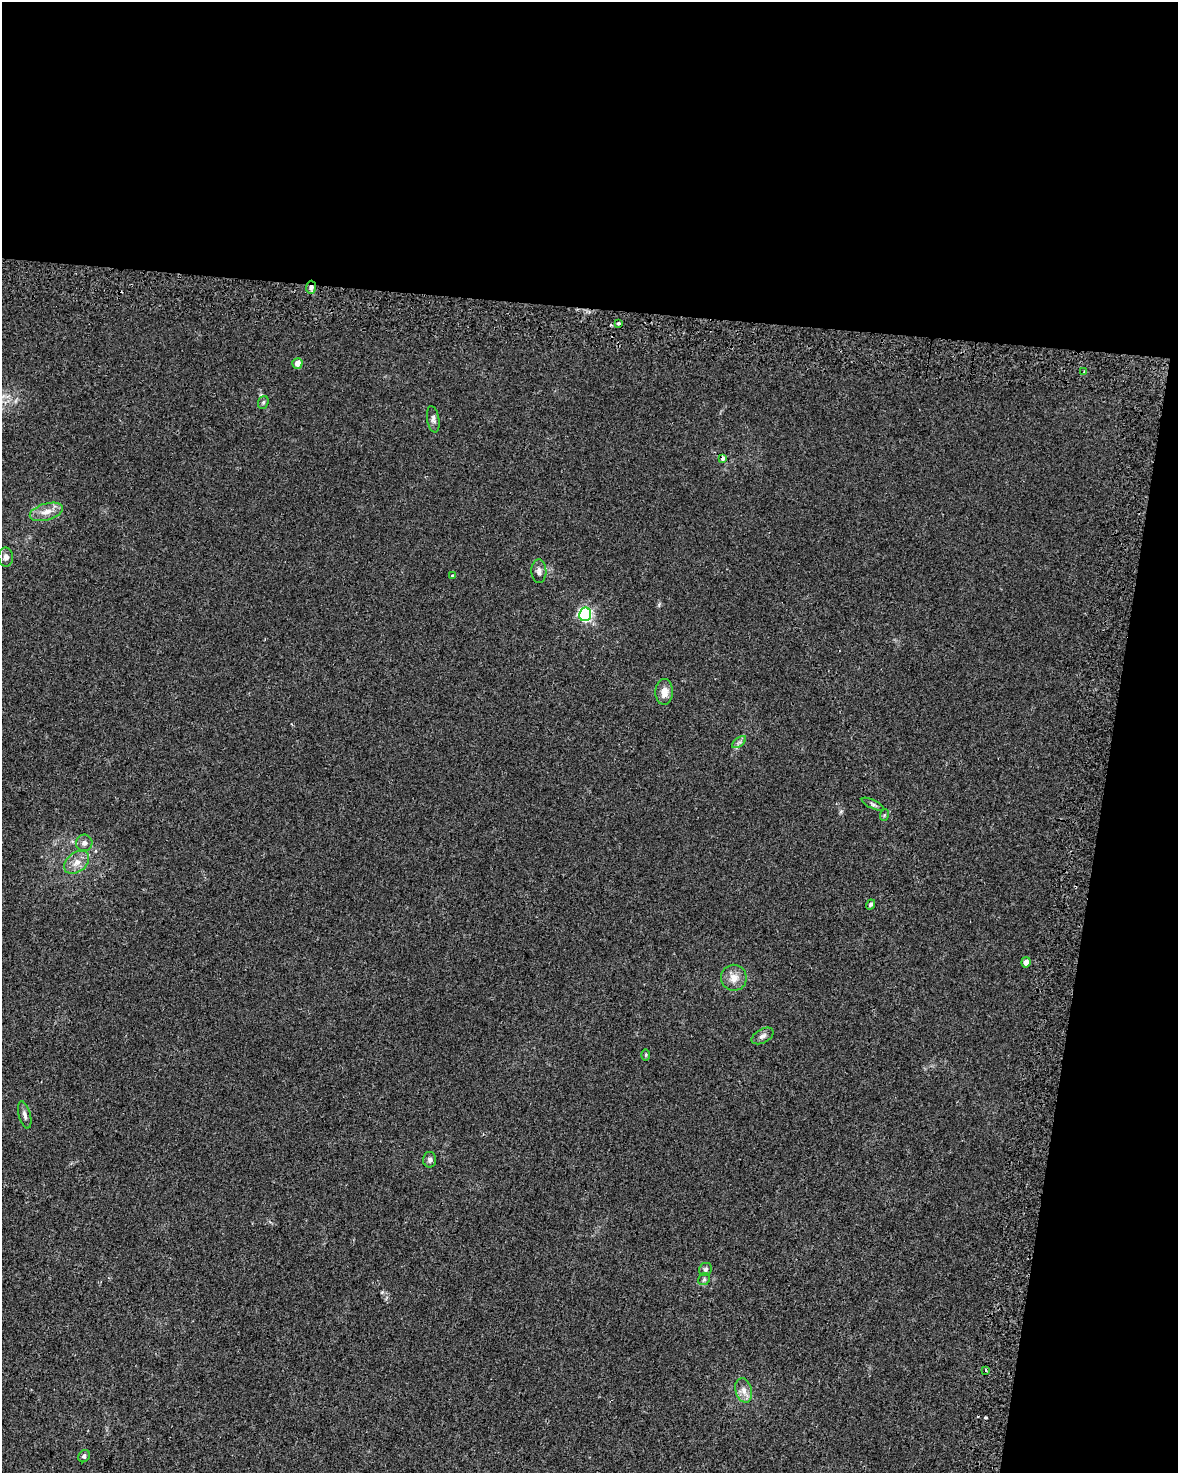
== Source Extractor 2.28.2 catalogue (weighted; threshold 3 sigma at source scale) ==
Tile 4 of 4 x 3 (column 4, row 1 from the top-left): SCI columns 3582-4757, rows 3279-4749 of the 4803 x 5029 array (HDU 1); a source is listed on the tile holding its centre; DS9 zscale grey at full resolution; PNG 1180 x 1475 px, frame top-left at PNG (2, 2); each listed source drawn as its Kron ellipse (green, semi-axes under 4 px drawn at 4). Shown black and unused: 27% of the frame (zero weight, under 2 of 3 exposures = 4% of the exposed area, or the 3 px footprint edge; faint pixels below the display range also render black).
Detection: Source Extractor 2.28.2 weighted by HDU 2 'WHT'; one run over the whole footprint, this tile lists its part. Background 0.0284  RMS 0.0049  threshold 0.0221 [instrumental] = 3 sigma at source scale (4.5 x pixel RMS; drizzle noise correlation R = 1.50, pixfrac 1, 0.0396/0.0396 arcsec/px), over >= 5 px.
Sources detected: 32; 2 cosmic-ray / hot-pixel residue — neither listed nor drawn; the other 30 listed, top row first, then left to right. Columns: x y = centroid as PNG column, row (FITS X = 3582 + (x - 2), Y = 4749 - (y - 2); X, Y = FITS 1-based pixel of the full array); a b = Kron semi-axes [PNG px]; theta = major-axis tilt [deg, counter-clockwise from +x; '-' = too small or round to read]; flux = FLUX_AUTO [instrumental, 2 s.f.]
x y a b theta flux
311 287 6 5 - 1.3
619 323 3 3 - 4
297 363 5 5 - 4
1084 372 4 3 - 0.63
263 402 7 5 68 0.82
433 419 13 6 -80 1.7
723 459 4 4 - 2
46 512 17 8 16 4.8
6 557 9 7 -89 1.9
539 571 12 7 -88 2.1
452 576 4 3 - 1.8
585 614 7 6 - 92
664 692 13 9 88 4.4
739 742 8 4 36 1.1
873 804 12 4 -26 1.3
884 815 6 3 71 0.6
84 843 8 8 - 2
77 862 14 9 39 4.7
871 904 5 4 - 1.1
1026 962 5 4 - 3
734 978 13 13 - 5
763 1036 12 7 30 1.9
646 1055 6 4 90 0.58
25 1115 14 6 -76 1.9
430 1160 8 6 89 1.4
705 1269 7 6 - 1.1
704 1279 6 5 - 0.92
985 1370 3 3 - 0.88
744 1390 12 8 -74 3.3
84 1456 6 5 - 1.2
Overlapping masked pixels (flux is a lower limit): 2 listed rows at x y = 311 287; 723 459